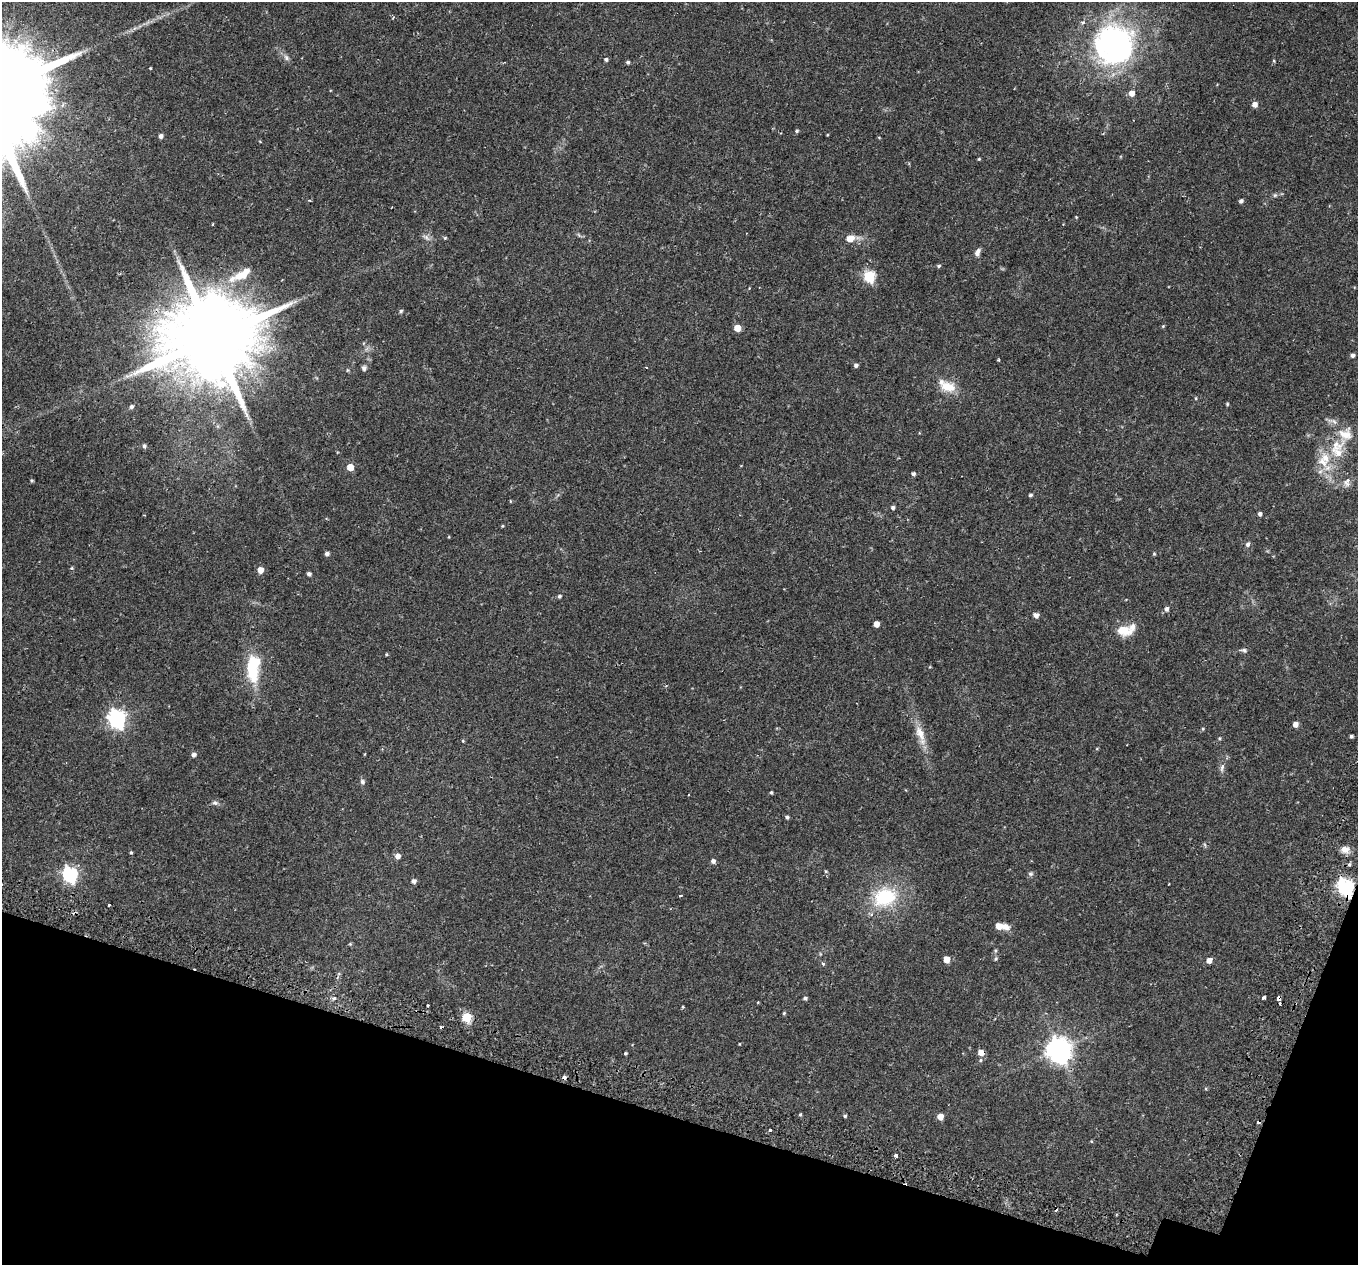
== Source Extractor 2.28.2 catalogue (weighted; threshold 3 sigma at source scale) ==
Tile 15 of 4 x 4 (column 3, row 4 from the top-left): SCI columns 2787-4142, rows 356-1618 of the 5565 x 5701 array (HDU 1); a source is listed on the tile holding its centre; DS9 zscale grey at full resolution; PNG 1360 x 1267 px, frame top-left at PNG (2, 2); no overlay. Shown black and unused: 14% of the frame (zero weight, under 2 of 3 exposures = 5% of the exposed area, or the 3 px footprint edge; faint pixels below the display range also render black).
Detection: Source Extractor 2.28.2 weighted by HDU 2 'WHT'; one run over the whole footprint, this tile lists its part. Background 0.0416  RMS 0.0036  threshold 0.0162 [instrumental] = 3 sigma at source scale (4.5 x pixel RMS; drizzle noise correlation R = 1.50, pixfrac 1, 0.0396/0.0396 arcsec/px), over >= 5 px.
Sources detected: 127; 6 cosmic-ray / hot-pixel residue — not listed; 8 inside a brighter listed object's ellipse — not listed separately; the other 113 listed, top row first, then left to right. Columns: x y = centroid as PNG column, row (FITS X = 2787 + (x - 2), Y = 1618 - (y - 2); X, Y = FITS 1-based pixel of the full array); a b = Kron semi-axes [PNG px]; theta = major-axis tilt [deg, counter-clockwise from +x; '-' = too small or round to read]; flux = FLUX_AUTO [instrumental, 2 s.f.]
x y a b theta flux
393 17 4 3 - 0.42
1114 44 52 50 -87 77
286 58 9 6 -51 1.1
606 59 4 4 - 0.69
1274 61 5 3 - 0.33
628 62 4 4 - 0.69
150 68 3 3 - 0.3
1131 93 5 5 - 2.5
1254 104 5 5 - 2.1
797 131 4 4 - 0.53
161 136 5 4 - 1.1
979 159 4 3 - 0.35
1275 195 6 5 - 0.57
309 200 4 3 - 0.35
1241 201 4 4 - 0.88
1076 217 3 3 - 0.48
213 224 3 3 - 0.72
579 235 6 4 -70 0.46
426 237 11 5 -45 1.2
445 238 4 4 - 0.39
850 238 10 7 12 3.2
978 252 10 6 64 1.4
939 266 5 4 - 0.52
239 276 17 12 36 4.5
869 276 6 5 - 33
401 311 6 4 46 0.46
1163 326 5 4 - 0.33
737 328 5 5 - 5.6
213 338 26 22 56 5800
1352 355 5 4 - 0.94
856 365 5 4 - 0.89
646 367 3 2 - 0.31
364 368 7 6 - 0.89
948 387 20 12 -11 5.8
1196 398 4 3 - 0.31
1227 404 5 4 - 0.37
132 407 4 4 - 0.8
1336 445 24 17 14 8.6
144 446 5 4 - 0.78
350 467 5 5 - 5.5
913 474 4 4 - 0.76
31 480 4 4 - 0.45
1347 481 13 7 72 2
1030 495 4 4 - 0.66
510 501 4 3 - 0.24
893 508 4 4 - 0.8
1260 514 4 4 - 0.9
502 526 4 3 - 0.31
1248 544 6 5 - 0.92
327 554 4 4 - 1.2
1154 554 4 4 - 0.34
71 568 5 4 - 0.4
260 570 5 5 - 3.1
309 574 4 4 - 1
559 596 4 4 - 0.65
1167 609 6 5 - 1
1036 615 5 5 - 1.9
876 624 5 4 - 3.1
1124 630 17 11 -14 6.2
1244 650 9 6 -15 0.83
386 654 5 3 - 0.29
253 668 35 15 86 16
117 719 7 7 - 130
1295 724 5 5 - 2
1203 729 5 4 - 0.39
920 733 26 10 -67 5
1351 736 4 3 - 0.64
1219 738 5 4 - 0.37
463 741 4 3 - 0.31
194 755 5 5 - 1.1
1222 768 11 6 78 1.1
362 782 6 5 - 0.89
771 792 4 3 - 0.45
215 803 8 6 -10 0.9
787 817 5 4 - 0.62
1345 849 11 9 -15 2.4
131 853 4 3 - 0.47
398 856 5 5 - 1.8
713 861 5 5 - 1.1
1349 864 5 4 - 0.56
826 871 4 3 - 0.31
70 874 7 6 - 74
1030 874 8 5 6 0.7
414 881 5 4 - 1.3
2 884 3 3 - 0.41
1345 887 7 6 - 97
680 896 3 3 - 1.1
885 897 25 20 18 20
109 905 3 3 - 1.2
998 926 6 5 - 3.3
1006 927 10 8 -29 2.2
350 944 5 4 - 0.35
946 959 5 5 - 4.5
996 959 6 4 68 0.5
1209 960 5 5 - 2.2
823 964 4 4 - 0.56
334 998 6 4 23 0.74
805 998 4 4 - 0.76
1263 998 4 3 - 1.8
1278 999 4 3 - 8.9
428 1005 3 3 - 0.55
784 1013 4 4 - 0.39
467 1017 5 5 - 20
739 1044 4 2 - 0.22
1058 1050 9 8 - 330
981 1052 6 6 - 2.9
625 1053 3 3 - 0.44
564 1077 4 4 - 1.6
800 1114 4 4 - 0.39
845 1116 4 3 - 0.48
940 1116 5 5 - 3.3
770 1130 3 3 - 1
896 1156 4 3 - 1.7
Overlapping masked pixels (flux is a lower limit): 5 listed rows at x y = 213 338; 1345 887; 1278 999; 981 1052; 564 1077
Isophote crosses this tile's border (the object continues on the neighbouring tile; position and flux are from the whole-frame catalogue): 1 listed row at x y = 2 884